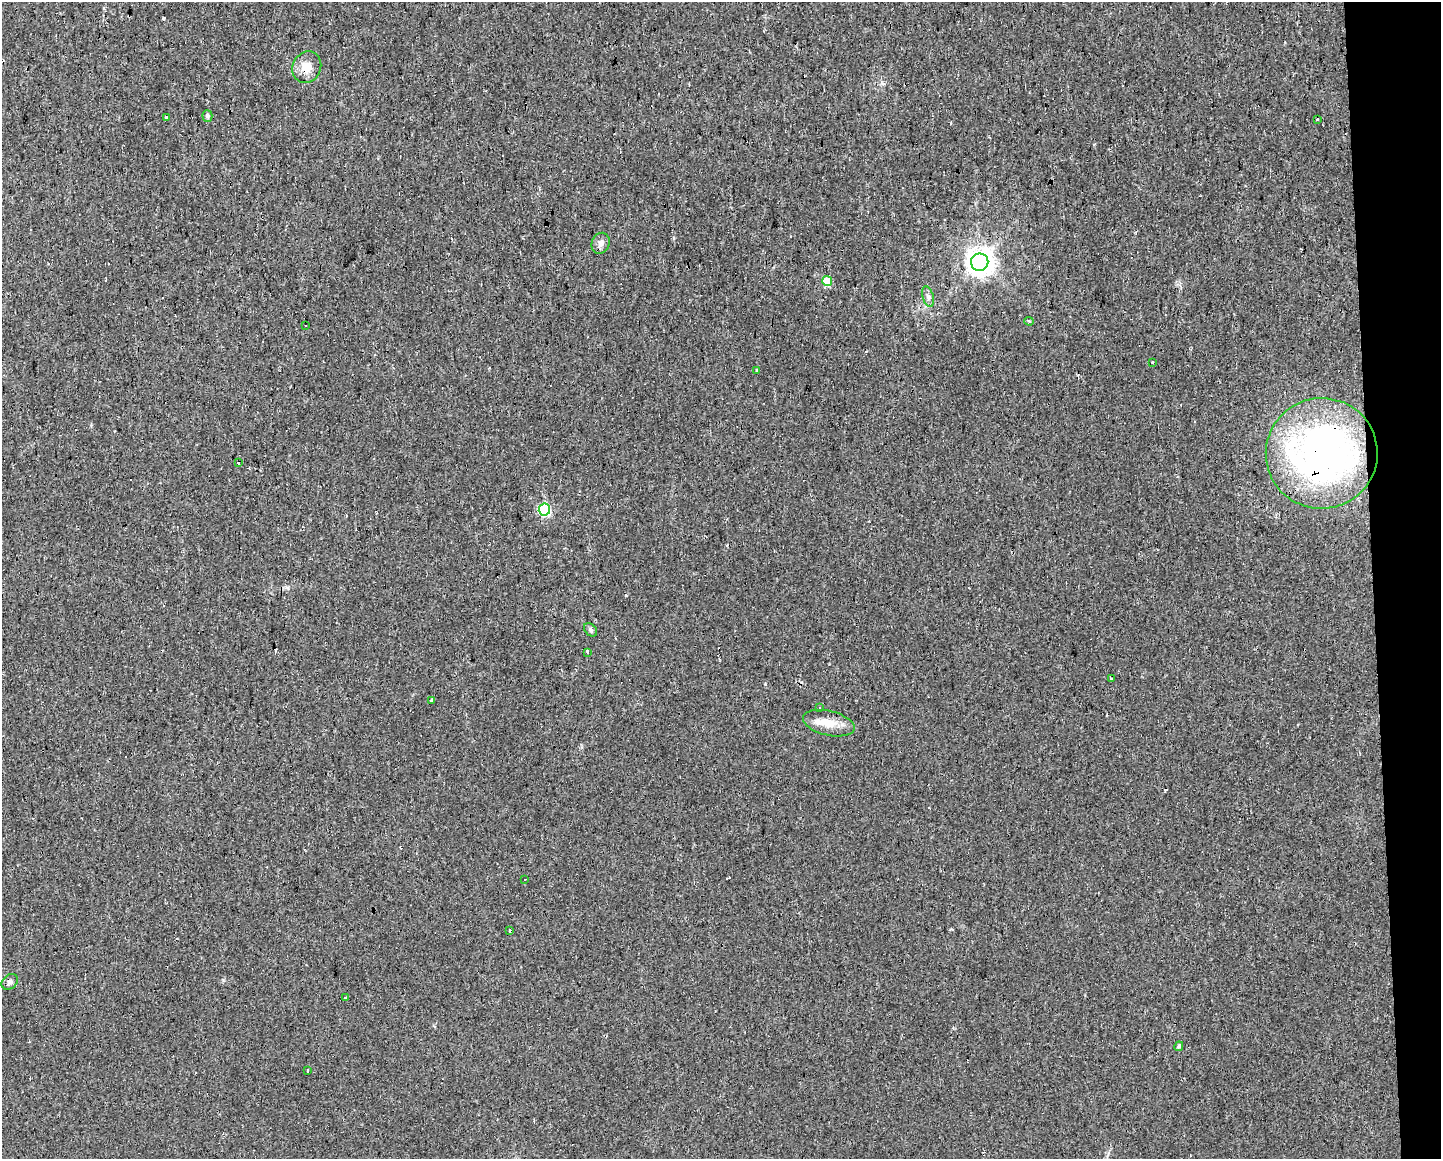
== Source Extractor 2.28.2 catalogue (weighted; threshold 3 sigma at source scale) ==
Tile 9 of 3 x 4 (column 3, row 3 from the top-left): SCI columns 2897-4335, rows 1157-2313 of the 4387 x 4755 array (HDU 1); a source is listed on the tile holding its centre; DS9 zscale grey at full resolution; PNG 1443 x 1161 px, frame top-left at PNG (2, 2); each listed source drawn as its Kron ellipse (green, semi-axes under 4 px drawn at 4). Shown black and unused: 5% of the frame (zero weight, under 2 of 3 exposures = <1% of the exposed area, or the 3 px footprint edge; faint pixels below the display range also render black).
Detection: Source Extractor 2.28.2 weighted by HDU 2 'WHT'; one run over the whole footprint, this tile lists its part. Background 0.0171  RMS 0.006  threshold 0.027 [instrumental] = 3 sigma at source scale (4.5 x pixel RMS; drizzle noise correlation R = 1.50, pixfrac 1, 0.0396/0.0396 arcsec/px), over >= 5 px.
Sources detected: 44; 17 cosmic-ray / hot-pixel residue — neither listed nor drawn; the other 27 listed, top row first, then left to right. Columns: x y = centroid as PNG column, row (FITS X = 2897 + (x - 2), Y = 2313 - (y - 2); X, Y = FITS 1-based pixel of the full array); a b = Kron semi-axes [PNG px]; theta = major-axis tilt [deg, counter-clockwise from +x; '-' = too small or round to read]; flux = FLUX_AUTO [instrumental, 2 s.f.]
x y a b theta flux
307 67 16 14 63 7.9
207 116 6 5 - 1.3
166 118 3 3 - 3.2
1317 119 3 2 - 0.6
601 243 11 8 66 3.2
980 262 8 8 - 680
827 281 5 5 - 19
928 297 10 5 -74 2.1
1029 321 4 3 - 0.84
306 326 2 2 - 0.45
1153 362 3 3 - 1.2
757 370 3 3 - 4.6
1322 453 56 55 - 270
238 463 3 3 - 4.1
544 509 6 5 - 60
591 630 8 5 -43 1.3
587 652 4 3 - 7.3
1112 679 3 3 - 2
432 700 3 3 - 1.2
820 707 3 2 - 0.81
829 723 26 12 -13 10
524 879 3 3 - 0.94
510 930 3 2 - 0.78
10 982 9 7 43 2.1
345 997 3 2 - 0.75
1179 1046 5 4 - 1.1
307 1070 3 3 - 2.3
Overlapping masked pixels (flux is a lower limit): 2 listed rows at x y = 307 67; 1322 453
Unlisted compact peaks at least as high as the median listed source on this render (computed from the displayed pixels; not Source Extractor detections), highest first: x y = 765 684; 223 980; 674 238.